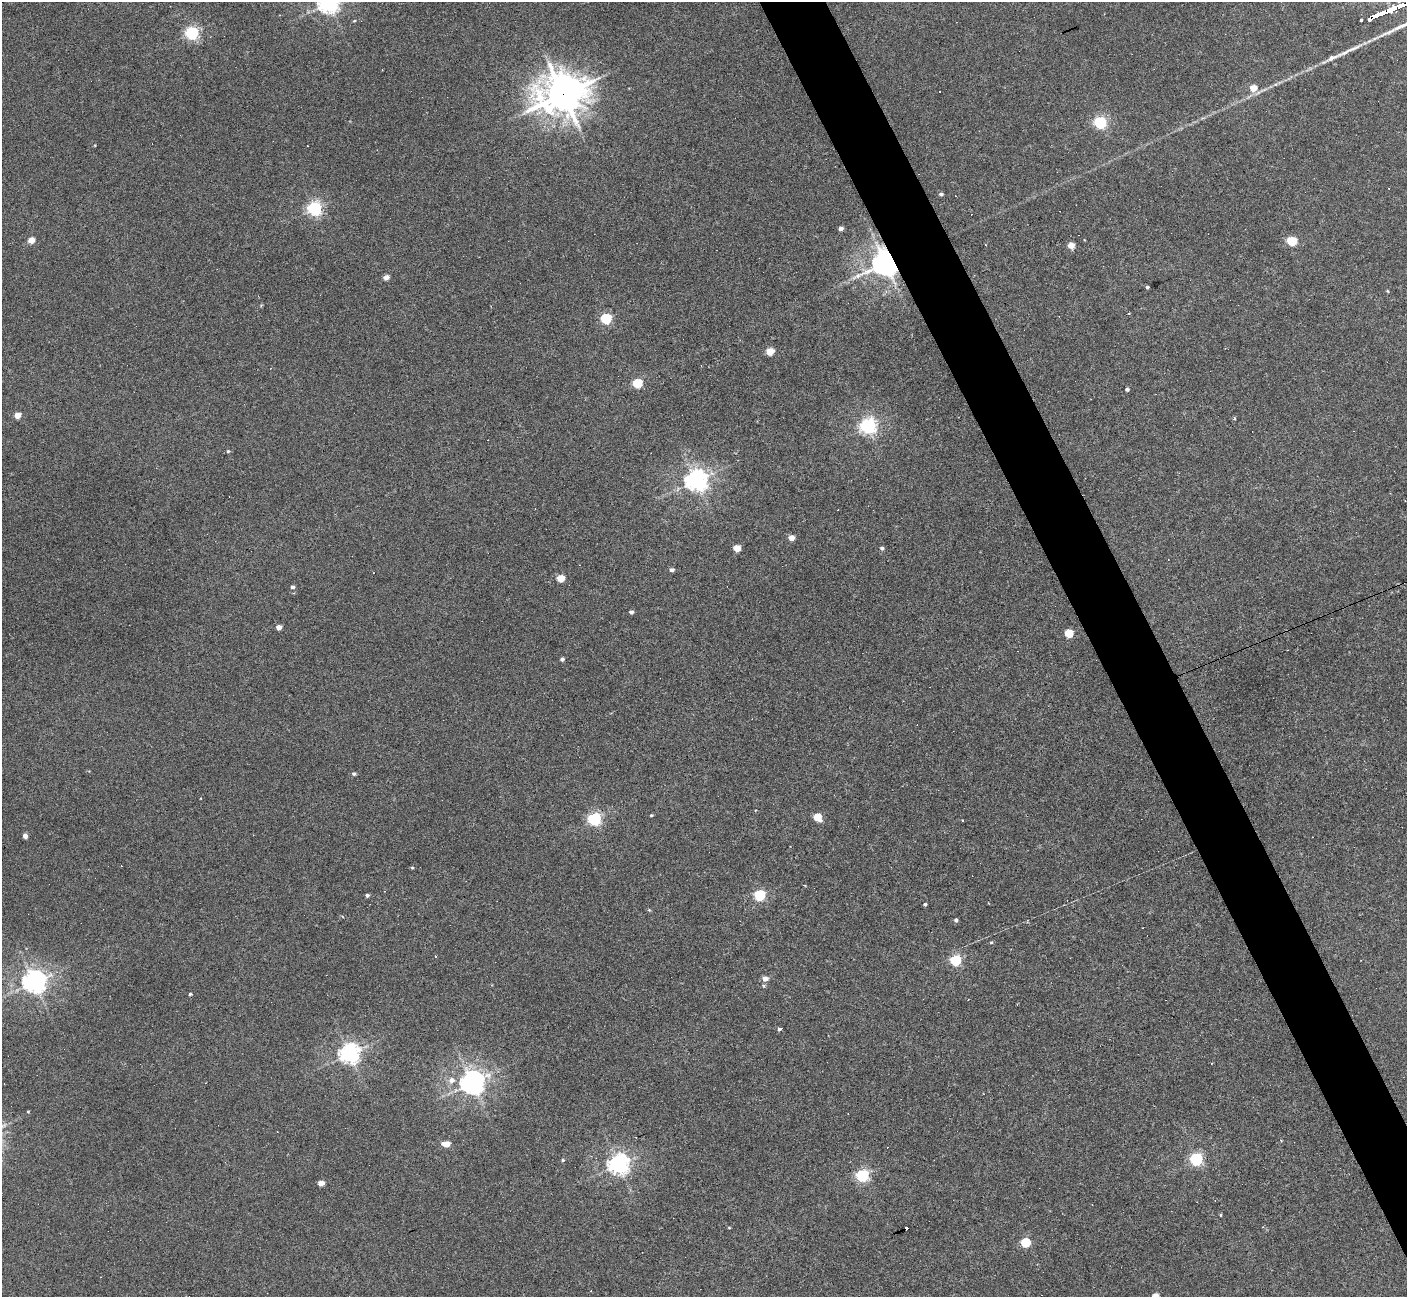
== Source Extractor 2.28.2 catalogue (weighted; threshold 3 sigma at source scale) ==
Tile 6 of 4 x 4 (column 2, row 2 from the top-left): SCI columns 1407-2811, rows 2740-4034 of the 5622 x 5610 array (HDU 1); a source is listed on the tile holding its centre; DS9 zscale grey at full resolution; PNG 1409 x 1299 px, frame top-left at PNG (2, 2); no overlay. Shown black and unused: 4% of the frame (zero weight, under 3 of 6 exposures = <1% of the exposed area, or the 3 px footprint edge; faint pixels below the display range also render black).
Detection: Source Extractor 2.28.2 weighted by HDU 2 'WHT'; one run over the whole footprint, this tile lists its part. Background 0.0282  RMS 0.0025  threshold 0.0102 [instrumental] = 3 sigma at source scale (4.09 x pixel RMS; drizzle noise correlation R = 1.36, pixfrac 0.8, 0.05/0.05 arcsec/px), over >= 5 px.
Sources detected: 83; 12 cosmic-ray / hot-pixel residue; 1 long thin detection or spike segment (spike, bleed or trail) — not listed; the other 70 listed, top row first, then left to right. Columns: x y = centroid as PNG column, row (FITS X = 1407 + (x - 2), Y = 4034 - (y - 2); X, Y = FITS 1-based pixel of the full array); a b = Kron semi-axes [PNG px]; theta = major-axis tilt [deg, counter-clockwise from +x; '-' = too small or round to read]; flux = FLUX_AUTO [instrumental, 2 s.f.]
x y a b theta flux
329 3 7 7 - 150
1361 20 4 3 - 0.97
354 21 5 3 - 0.21
192 33 6 5 - 50
1334 57 40 7 25 3
1253 88 6 5 - 4
563 94 17 14 13 570
1100 122 6 5 - 40
941 194 5 4 - 0.46
315 209 6 5 - 58
841 229 4 4 - 1.1
31 240 5 4 - 3.2
1292 241 6 5 - 14
1071 245 5 5 - 3
885 263 8 8 - 310
386 277 5 4 - 1.7
1147 287 3 3 - 0.46
1387 291 4 3 - 0.22
606 318 6 5 - 22
770 351 5 5 - 5.8
637 383 5 5 - 13
1127 389 4 3 - 0.5
17 415 5 4 - 2.9
1234 418 3 3 - 0.4
868 426 6 6 - 81
228 451 4 4 - 0.32
696 480 7 7 - 180
791 538 5 4 - 2.6
737 548 5 4 - 4.4
882 548 5 4 - 0.51
672 570 4 4 - 0.71
560 578 5 4 - 5.2
292 587 5 4 - 0.52
631 612 4 4 - 0.57
279 627 4 4 - 1.9
1069 633 5 5 - 7.6
562 659 4 4 - 0.64
354 774 5 4 - 0.42
651 815 3 2 - 0.25
817 817 5 5 - 6.9
594 819 6 5 - 47
963 820 3 3 - 0.47
25 836 4 4 - 1.2
412 868 4 3 - 0.24
367 895 4 4 - 0.56
759 895 6 5 - 26
925 904 4 3 - 0.35
956 920 5 4 - 0.48
991 942 4 4 - 0.24
435 956 3 3 - 5.5
955 960 6 5 - 24
765 979 6 6 - 1.4
34 982 8 7 - 200
190 994 3 3 - 0.51
781 1028 3 3 - 29
350 1054 7 7 - 130
452 1080 7 7 - 1.4
472 1083 8 7 - 230
28 1111 4 3 - 0.18
446 1144 7 4 -6 3.2
1196 1159 6 5 - 40
563 1160 4 4 - 0.28
619 1164 7 7 - 140
862 1175 6 5 - 39
321 1183 5 4 - 2.2
1220 1215 3 3 - 0.33
1263 1227 4 2 - 0.16
729 1228 4 3 - 0.18
1025 1243 5 5 - 13
1155 1296 5 5 - 3.8
Overlapping masked pixels (flux is a lower limit): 2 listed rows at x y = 563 94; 885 263
Isophote crosses this tile's border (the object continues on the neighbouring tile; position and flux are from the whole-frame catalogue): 2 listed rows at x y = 329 3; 1155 1296